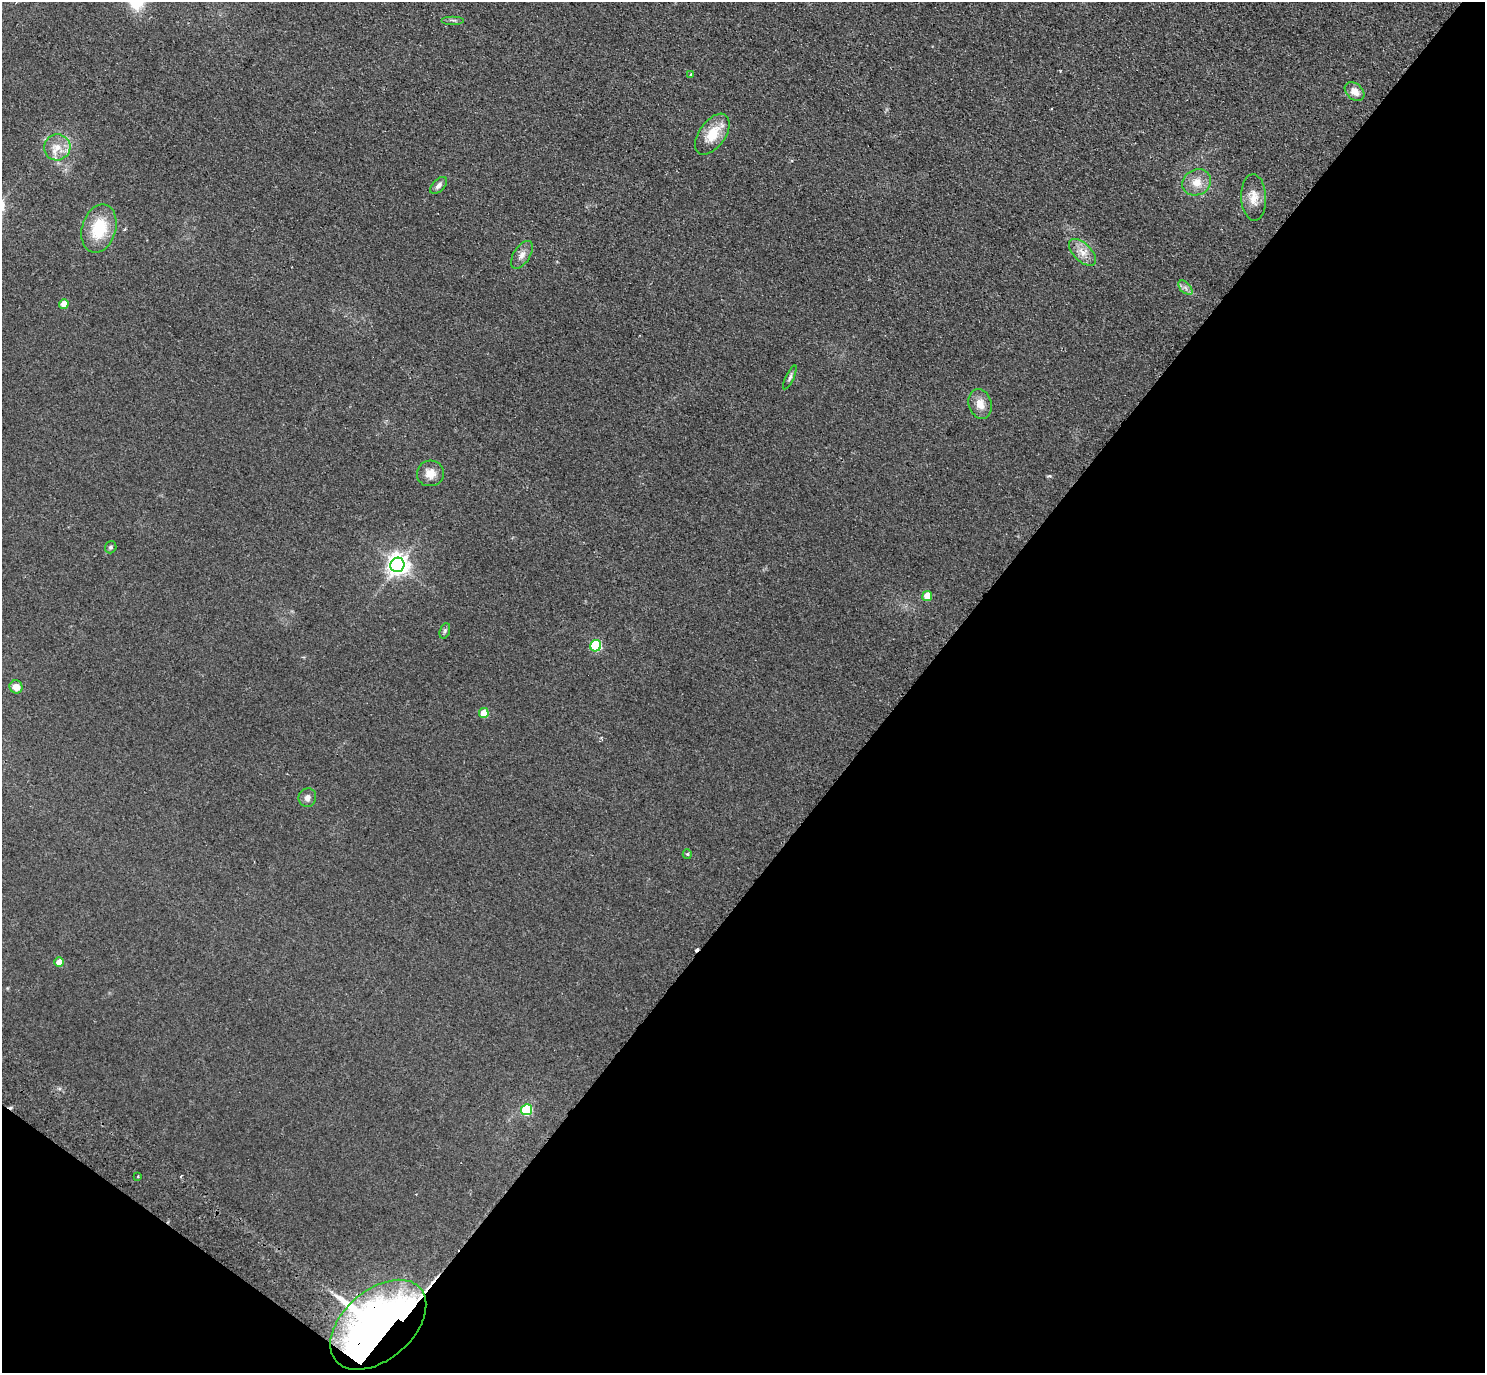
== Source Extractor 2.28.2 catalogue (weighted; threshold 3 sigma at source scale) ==
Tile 15 of 4 x 4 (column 3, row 4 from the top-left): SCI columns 3003-4485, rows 204-1574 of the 6004 x 6031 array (HDU 1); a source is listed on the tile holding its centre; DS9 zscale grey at full resolution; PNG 1487 x 1375 px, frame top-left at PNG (2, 2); each listed source drawn as its Kron ellipse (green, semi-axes under 4 px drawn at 4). Shown black and unused: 41% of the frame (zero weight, under 2 of 3 exposures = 3% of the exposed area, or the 3 px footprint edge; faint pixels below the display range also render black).
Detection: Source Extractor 2.28.2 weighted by HDU 2 'WHT'; one run over the whole footprint, this tile lists its part. Background 0.0953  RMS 0.01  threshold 0.0467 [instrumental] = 3 sigma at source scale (4.5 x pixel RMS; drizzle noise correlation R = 1.50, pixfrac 1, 0.05/0.05 arcsec/px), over >= 5 px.
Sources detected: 31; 1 cosmic-ray / hot-pixel residue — neither listed nor drawn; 1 inside a brighter listed object's ellipse — not listed separately; the other 29 listed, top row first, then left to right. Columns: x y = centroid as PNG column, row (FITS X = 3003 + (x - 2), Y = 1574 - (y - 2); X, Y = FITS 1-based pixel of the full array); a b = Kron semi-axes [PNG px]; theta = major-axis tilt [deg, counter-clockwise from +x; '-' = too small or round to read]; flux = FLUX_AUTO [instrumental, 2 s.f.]
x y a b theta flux
453 20 11 2 0 1.9
690 74 4 2 - 0.86
1354 91 11 8 -42 10
712 134 23 13 54 25
57 147 13 13 - 13
1197 182 15 12 27 14
439 185 10 6 46 4.1
1254 197 23 12 -88 14
99 228 24 17 73 41
1082 252 17 8 -44 10
522 255 15 8 58 6.4
1185 288 8 5 -46 3.2
64 304 5 4 - 15
790 377 13 4 65 2.9
980 404 15 11 -73 12
430 473 13 13 - 11
111 547 6 5 - 2.1
397 565 7 7 - 720
927 596 5 5 - 17
445 631 8 5 71 2
596 646 6 5 - 76
16 687 7 6 - 8.9
484 713 5 4 - 27
307 798 9 8 - 5.2
687 854 5 4 - 1.2
59 962 4 4 - 12
527 1110 5 5 - 82
138 1176 3 3 - 1.7
378 1325 56 34 41 730
Overlapping masked pixels (flux is a lower limit): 1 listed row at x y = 378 1325